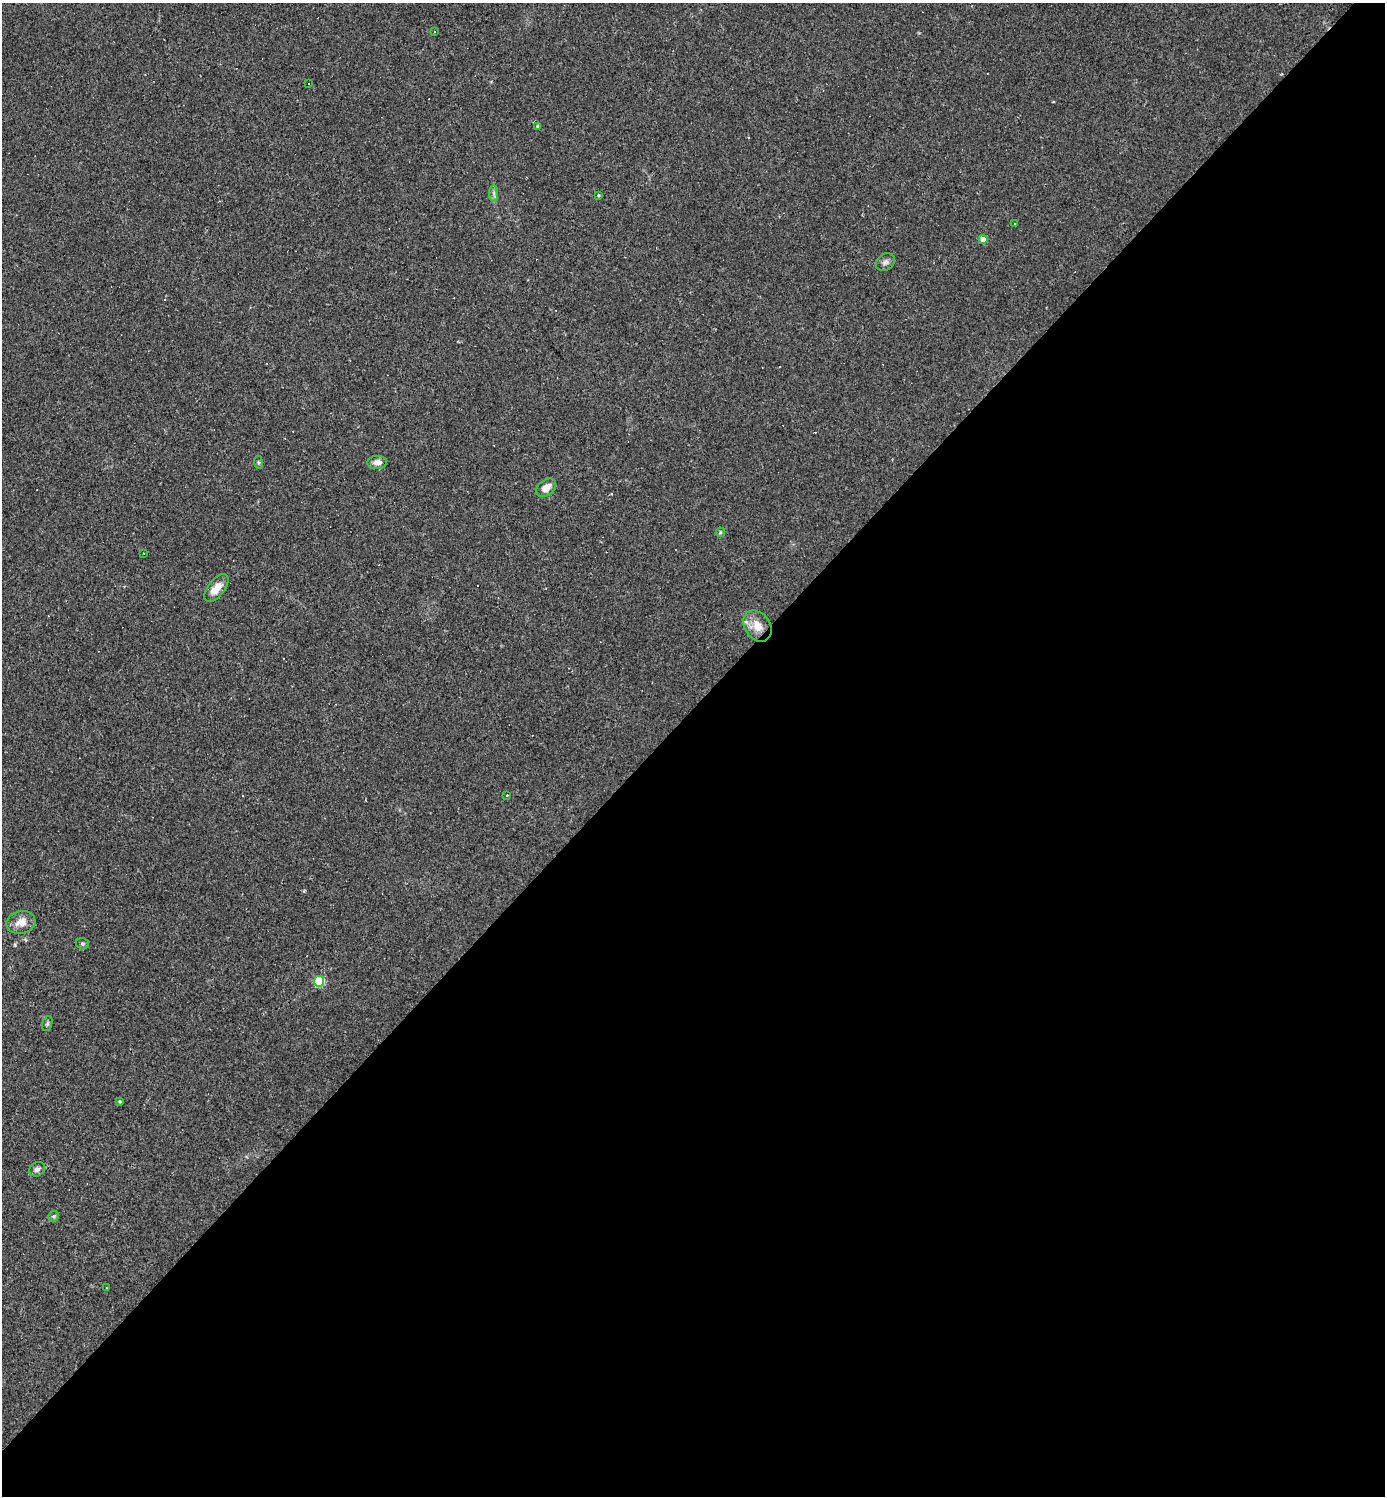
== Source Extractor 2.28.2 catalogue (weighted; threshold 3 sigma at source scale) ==
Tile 15 of 4 x 4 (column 3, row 4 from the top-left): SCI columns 3060-4442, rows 1-1494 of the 5976 x 5976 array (HDU 1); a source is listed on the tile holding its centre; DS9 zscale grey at full resolution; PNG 1387 x 1498 px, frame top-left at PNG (2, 3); each listed source drawn as its Kron ellipse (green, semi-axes under 4 px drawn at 4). Shown black and unused: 53% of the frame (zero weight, under 2 of 3 exposures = <1% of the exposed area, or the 3 px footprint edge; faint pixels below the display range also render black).
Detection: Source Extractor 2.28.2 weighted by HDU 2 'WHT'; one run over the whole footprint, this tile lists its part. Background 0.0635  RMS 0.0069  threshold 0.0312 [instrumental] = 3 sigma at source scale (4.5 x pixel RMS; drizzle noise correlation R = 1.50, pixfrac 1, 0.05/0.05 arcsec/px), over >= 5 px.
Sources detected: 38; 14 cosmic-ray / hot-pixel residue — neither listed nor drawn; the other 24 listed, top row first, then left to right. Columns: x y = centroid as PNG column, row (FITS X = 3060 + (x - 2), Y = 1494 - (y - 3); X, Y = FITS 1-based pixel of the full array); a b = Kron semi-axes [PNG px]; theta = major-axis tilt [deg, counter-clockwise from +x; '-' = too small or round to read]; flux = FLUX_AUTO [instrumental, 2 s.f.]
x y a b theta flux
434 31 3 3 - 1.1
308 84 3 2 - 0.82
538 127 3 3 - 2.1
494 193 8 4 -90 1.8
598 195 3 2 - 0.69
1014 224 3 3 - 3.8
983 239 4 4 - 9.1
885 262 10 8 39 2.5
258 462 7 4 -83 1.1
377 462 10 6 2 4.4
546 488 11 7 41 6.7
720 532 5 4 - 0.73
144 553 2 2 - 0.68
216 588 16 8 52 8
757 626 17 12 -55 11
507 795 3 3 - 0.86
21 922 14 11 13 7.8
82 944 6 5 - 1.3
319 981 5 5 - 42
47 1024 8 5 71 1.3
120 1101 4 3 - 0.79
37 1169 8 7 - 2.4
54 1216 5 5 - 1.1
106 1288 2 2 - 0.43